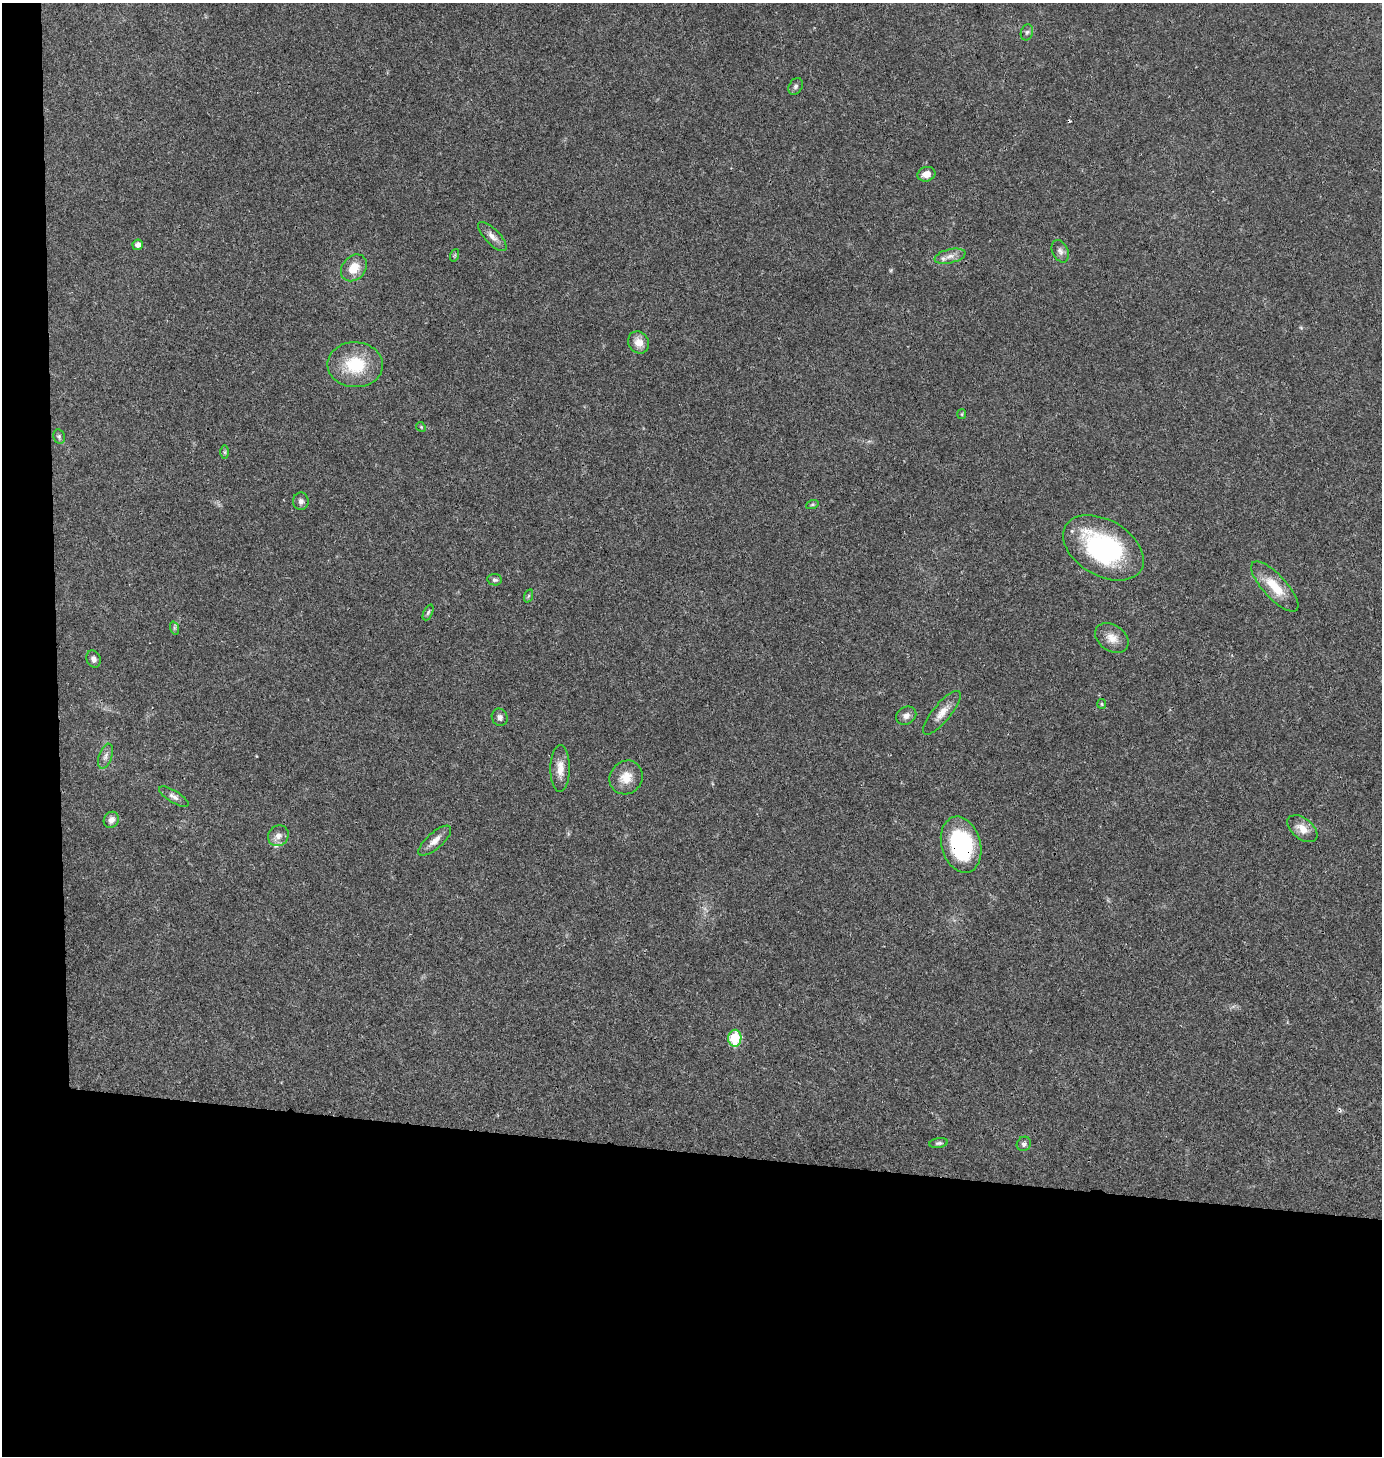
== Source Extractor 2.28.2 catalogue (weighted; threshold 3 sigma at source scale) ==
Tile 7 of 3 x 3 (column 1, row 3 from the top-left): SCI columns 148-1527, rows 2-1455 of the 4386 x 4366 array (HDU 1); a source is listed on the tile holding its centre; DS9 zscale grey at full resolution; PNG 1384 x 1458 px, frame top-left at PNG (2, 3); each listed source drawn as its Kron ellipse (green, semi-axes under 4 px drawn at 4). Shown black and unused: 24% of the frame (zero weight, under 3 of 4 exposures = <1% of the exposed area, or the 3 px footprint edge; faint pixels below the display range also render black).
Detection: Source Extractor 2.28.2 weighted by HDU 2 'WHT'; one run over the whole footprint, this tile lists its part. Background 0.0234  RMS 0.0023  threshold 0.0104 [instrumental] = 3 sigma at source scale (4.5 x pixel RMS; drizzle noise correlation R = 1.50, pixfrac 1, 0.05/0.05 arcsec/px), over >= 5 px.
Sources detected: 44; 2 cosmic-ray / hot-pixel residue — neither listed nor drawn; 1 inside a brighter listed object's ellipse — not listed separately; the other 41 listed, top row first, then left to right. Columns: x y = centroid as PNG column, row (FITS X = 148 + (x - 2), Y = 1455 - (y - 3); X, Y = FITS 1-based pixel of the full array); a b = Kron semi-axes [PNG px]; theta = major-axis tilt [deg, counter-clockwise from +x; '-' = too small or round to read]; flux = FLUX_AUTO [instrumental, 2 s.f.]
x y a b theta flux
1027 32 8 6 73 0.62
796 86 9 6 59 0.63
926 174 9 7 15 1.9
492 236 19 7 -46 1.6
138 245 5 5 - 1.1
1060 251 12 8 -64 1
455 255 6 4 71 0.28
950 256 16 7 13 1.6
354 268 15 11 48 4.1
639 342 11 10 - 2.2
355 365 28 22 -2 10
962 414 5 4 - 0.25
421 427 5 4 - 0.25
59 437 7 5 -70 0.52
224 452 6 4 -90 0.39
301 501 9 7 88 0.9
812 505 6 4 19 0.37
1103 548 44 28 -30 35
495 580 7 5 -9 0.55
1275 587 32 11 -47 5.9
528 596 7 4 71 0.38
428 612 8 4 65 0.46
174 628 7 4 -72 0.38
1112 638 18 13 -34 2.8
93 659 9 7 -71 0.98
1102 704 5 4 - 0.27
942 713 27 9 50 2.7
906 716 10 8 30 1.3
500 717 9 7 -61 0.9
105 756 13 6 70 1
560 769 23 9 90 2.8
626 777 17 16 - 3.6
174 796 17 6 -32 1.2
111 820 8 7 - 1.2
1302 829 17 10 -38 2.8
278 836 11 9 46 1.6
435 841 20 8 41 2
961 845 29 19 -75 23
735 1038 8 6 87 8.4
939 1143 9 4 9 0.52
1024 1144 7 7 - 0.76
Overlapping masked pixels (flux is a lower limit): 1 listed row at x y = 961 845